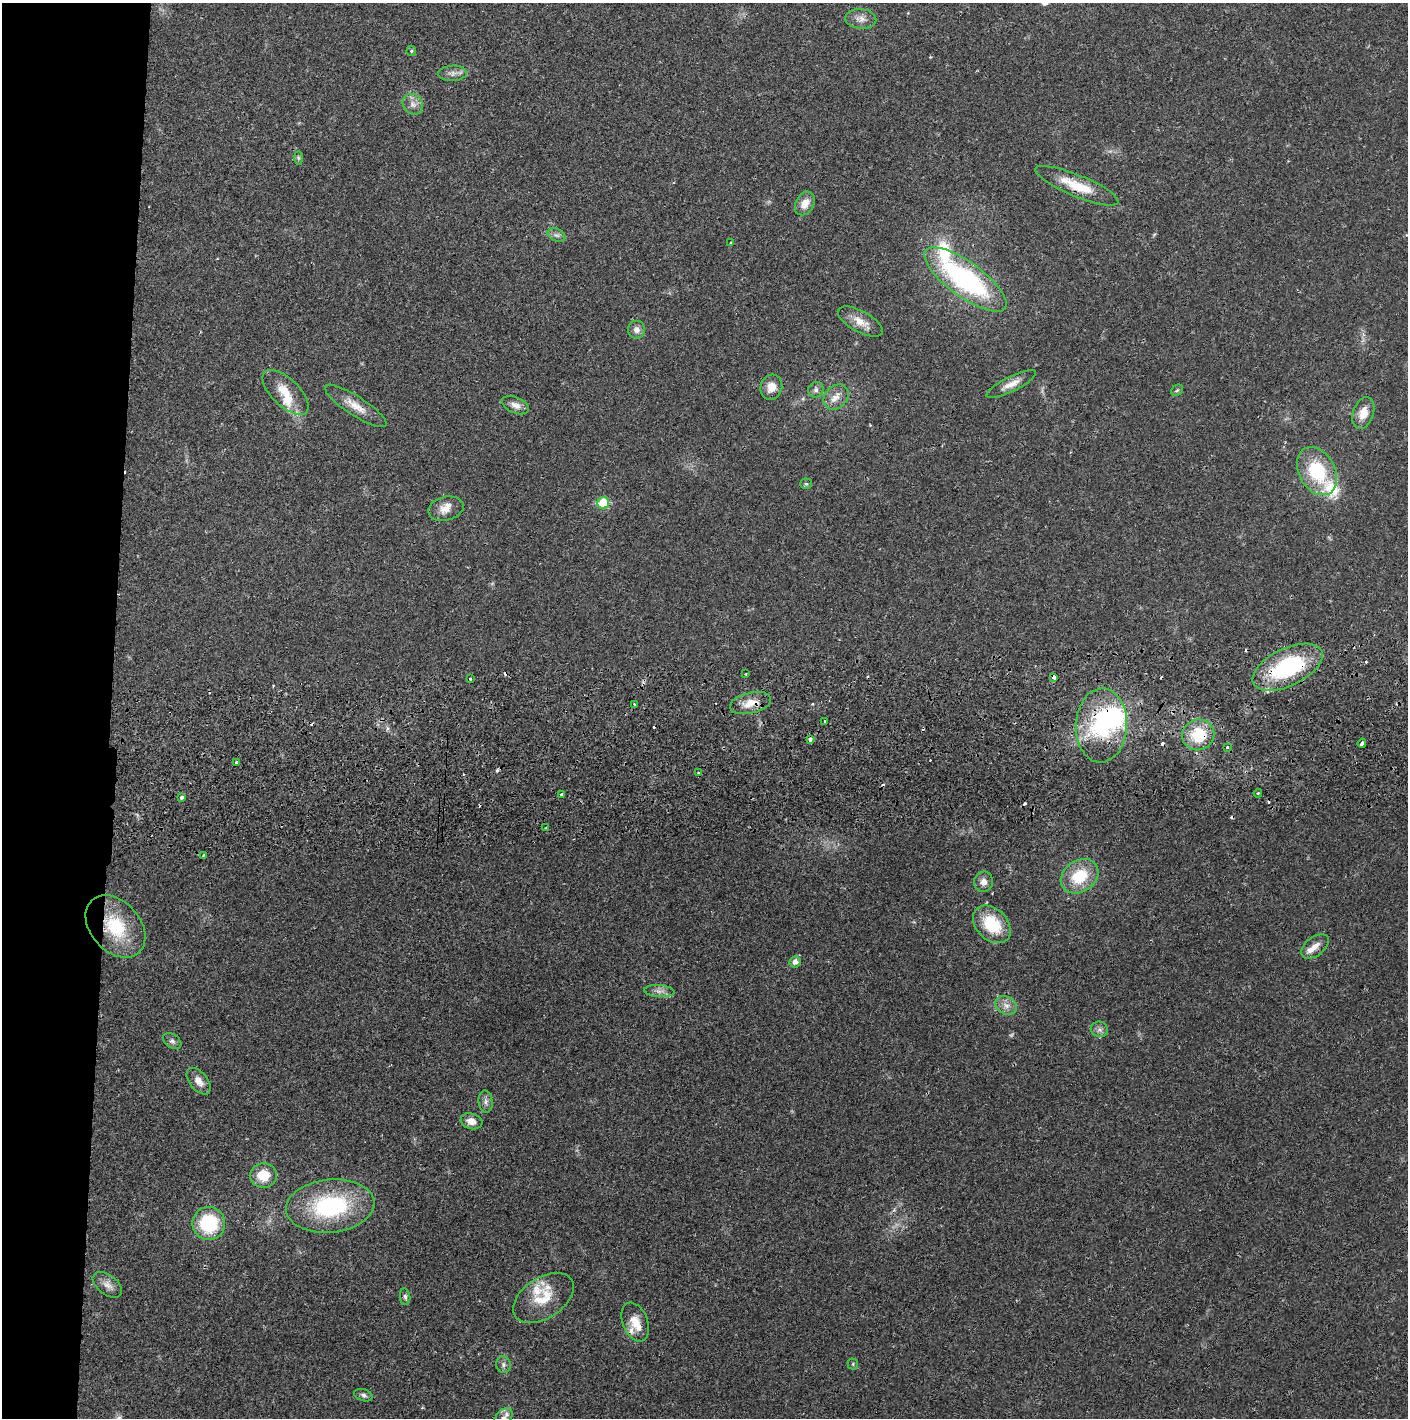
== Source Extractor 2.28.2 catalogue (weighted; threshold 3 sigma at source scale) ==
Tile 4 of 3 x 3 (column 1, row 2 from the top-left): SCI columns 4-1409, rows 1471-2886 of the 4228 x 4359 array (HDU 1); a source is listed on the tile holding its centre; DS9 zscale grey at full resolution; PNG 1410 x 1420 px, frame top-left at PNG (2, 3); each listed source drawn as its Kron ellipse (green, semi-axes under 4 px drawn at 4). Shown black and unused: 8% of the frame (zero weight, under 2 of 3 exposures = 3% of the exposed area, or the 3 px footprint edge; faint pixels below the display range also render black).
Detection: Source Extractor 2.28.2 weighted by HDU 2 'WHT'; one run over the whole footprint, this tile lists its part. Background 0.0214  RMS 0.0035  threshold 0.0156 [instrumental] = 3 sigma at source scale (4.5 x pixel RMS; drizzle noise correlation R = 1.50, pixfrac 1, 0.05/0.05 arcsec/px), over >= 5 px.
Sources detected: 96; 1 too faint to see at this stretch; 1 inside a brighter object's white glare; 17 cosmic-ray / hot-pixel residue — neither listed nor drawn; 9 inside a brighter listed object's ellipse — not listed separately; the other 68 listed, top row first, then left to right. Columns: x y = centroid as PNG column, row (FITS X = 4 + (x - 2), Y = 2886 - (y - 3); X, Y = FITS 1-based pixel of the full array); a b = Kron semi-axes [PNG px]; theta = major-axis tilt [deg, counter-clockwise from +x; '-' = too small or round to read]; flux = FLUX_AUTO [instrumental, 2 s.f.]
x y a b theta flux
861 19 16 10 -4 2.6
411 51 5 5 - 0.46
453 73 14 7 3 1.8
413 104 11 9 -47 2.2
298 158 7 4 -89 0.56
1077 186 45 10 -22 11
805 203 12 9 61 3.8
556 235 9 6 -25 1.2
730 243 4 2 - 0.28
965 279 49 17 -36 61
860 321 25 10 -28 4.3
636 330 9 8 - 1.8
1011 384 27 7 26 3.6
771 387 13 11 74 3.4
816 390 8 7 - 1.1
1177 390 6 5 - 0.52
285 392 29 13 -44 7.5
836 397 14 11 44 3.1
515 405 14 8 -22 2.3
356 406 36 9 -33 5.4
1363 413 16 10 70 4.6
1317 471 26 18 -60 20
806 484 6 5 - 0.51
603 503 6 6 - 12
446 509 18 12 13 3.6
1288 667 38 18 26 33
746 674 2 2 - 0.31
1054 677 4 3 - 2.6
470 678 3 3 - 1.5
750 703 21 10 13 4.8
635 704 3 3 - 0.52
825 721 3 2 - 1
1101 725 37 25 87 34
1198 735 16 15 - 13
810 739 3 3 - 1.3
1362 743 5 3 - 13
1227 747 3 3 - 1.1
236 762 3 2 - 0.48
698 773 3 3 - 0.84
1258 793 4 3 - 0.37
561 795 3 3 - 2.1
182 797 4 3 - 3.7
546 828 4 3 - 0.39
203 855 3 2 - 0.34
1080 876 20 15 35 13
983 882 10 9 - 2.3
992 924 22 15 -44 14
115 926 35 25 -48 19
1315 946 16 9 37 2.8
795 962 6 5 - 1.9
659 991 15 6 -5 1.9
1006 1005 11 8 -27 2.4
1100 1029 9 7 -17 1.3
172 1041 10 6 -34 1.1
199 1081 15 9 -51 3
486 1102 11 7 -84 1.4
471 1121 11 8 -17 2.9
263 1175 13 12 - 7.3
330 1206 44 26 6 40
209 1224 16 16 - 20
107 1285 17 9 -37 2.7
405 1297 8 5 -82 0.85
543 1298 34 20 34 10
635 1322 20 12 -69 5.6
853 1364 5 5 - 0.46
503 1365 8 7 - 1.1
363 1395 9 6 -17 1
503 1418 11 7 49 1.7
Overlapping masked pixels (flux is a lower limit): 7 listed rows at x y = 1077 186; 1288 667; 1054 677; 750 703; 1101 725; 1198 735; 115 926
Isophote crosses this tile's border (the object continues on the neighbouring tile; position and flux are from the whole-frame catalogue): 1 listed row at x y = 503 1418